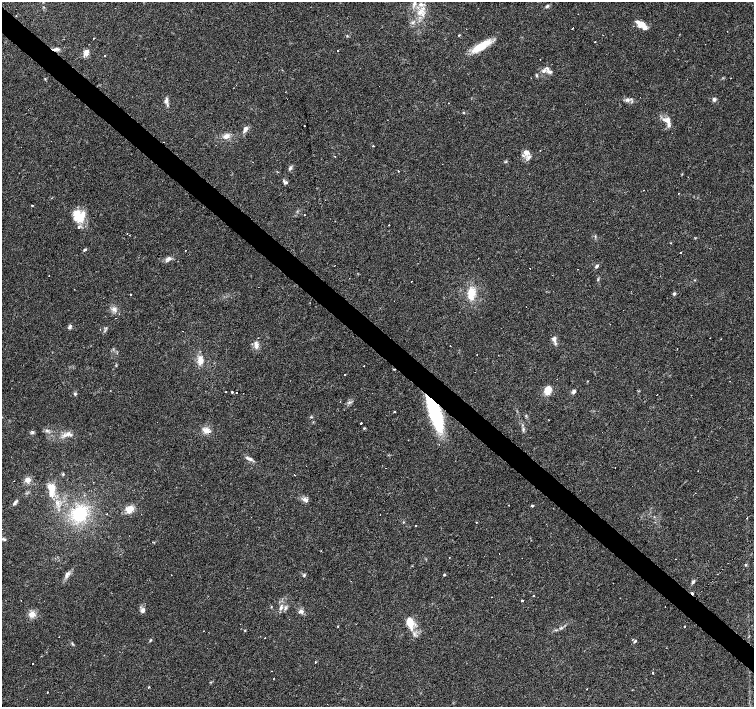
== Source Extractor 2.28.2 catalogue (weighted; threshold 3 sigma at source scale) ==
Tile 11 of 4 x 4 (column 3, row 3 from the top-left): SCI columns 3010-4512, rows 1637-3045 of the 6016 x 6022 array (HDU 1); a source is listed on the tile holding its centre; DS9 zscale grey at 2 x 2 block average (1 PNG px = mean of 2 x 2 image px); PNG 756 x 709 px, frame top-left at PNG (2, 2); no overlay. Shown black and unused: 4% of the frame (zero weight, under 3 of 4 exposures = <1% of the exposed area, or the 3 px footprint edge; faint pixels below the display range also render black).
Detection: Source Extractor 2.28.2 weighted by HDU 2 'WHT'; one run over the whole footprint, this tile lists its part. Background 0.038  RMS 0.0036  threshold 0.0164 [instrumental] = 3 sigma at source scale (4.5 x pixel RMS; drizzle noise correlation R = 1.50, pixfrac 1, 0.0396/0.0396 arcsec/px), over >= 5 px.
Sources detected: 148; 22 cosmic-ray / hot-pixel residue — not listed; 9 inside a brighter listed object's ellipse — not listed separately; the other 117 listed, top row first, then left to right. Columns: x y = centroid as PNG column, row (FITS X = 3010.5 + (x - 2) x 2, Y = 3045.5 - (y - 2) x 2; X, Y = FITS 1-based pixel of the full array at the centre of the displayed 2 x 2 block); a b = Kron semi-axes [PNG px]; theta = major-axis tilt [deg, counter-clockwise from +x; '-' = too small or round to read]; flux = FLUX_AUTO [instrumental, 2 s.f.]
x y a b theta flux
414 3 12 4 63 4.2
547 6 5 4 - 1.4
419 12 8 6 57 6.4
641 24 13 6 -20 6.4
572 28 2 2 - 2.3
459 35 3 2 - 0.6
93 38 3 2 - 0.6
481 46 26 7 33 20
56 49 10 3 2 3
337 51 2 2 - 0.96
86 52 7 5 85 5.6
105 56 2 2 - 1.6
547 69 8 4 -66 2.5
544 70 8 4 47 2.5
536 75 5 3 - 1
714 99 4 4 - 2.3
627 100 7 5 13 2.6
166 101 7 4 78 3.4
463 112 3 2 - 0.56
667 120 10 6 -2 5
304 125 2 2 - 0.37
245 129 9 5 61 3.1
226 136 9 6 20 4.4
373 146 2 2 - 0.97
526 152 8 6 -18 4.8
506 162 3 2 - 0.63
290 168 5 4 - 1.8
398 171 2 2 - 0.51
286 183 5 3 - 1.3
679 193 2 2 - 0.44
32 205 2 2 - 2.1
304 215 2 2 - 1.8
79 217 14 11 22 15
389 225 2 2 - 0.64
85 250 4 3 - 1.4
185 250 2 2 - 0.64
680 252 2 2 - 2.1
478 258 2 2 - 0.39
168 259 8 4 5 2.7
597 266 6 4 51 1.5
598 279 4 3 - 0.8
412 281 2 2 - 0.96
471 293 15 8 85 14
130 294 2 2 - 2.8
674 294 4 3 - 1.5
114 309 6 5 - 3.2
116 318 2 2 - 0.45
70 327 6 4 69 1.8
710 338 2 2 - 0.34
554 340 12 5 -71 3.7
256 345 8 5 88 4
450 346 2 2 - 3.2
477 354 2 2 - 0.57
201 360 11 7 -84 6.8
345 374 2 2 - 0.6
548 390 7 5 67 12
226 392 2 2 - 1.4
232 392 2 2 - 3.1
573 392 5 4 - 2
75 394 4 4 - 1.2
350 402 4 2 - 0.99
394 412 2 2 - 2.5
434 412 32 8 -71 100
526 416 3 3 - 0.75
311 417 4 2 - 0.71
361 423 2 2 - 8.6
364 428 3 3 - 0.74
523 429 3 3 - 1.1
47 430 5 2 - 1.2
206 430 8 6 -9 5.8
32 432 5 4 - 1.4
67 434 8 4 48 3
249 459 10 4 -22 2.7
63 474 3 3 - 0.8
27 480 5 5 - 5
51 488 12 7 -86 15
305 500 8 5 -34 3
15 503 8 3 53 2
508 505 2 2 - 0.31
129 509 8 7 - 8.6
79 514 20 17 52 40
106 514 2 2 - 0.49
403 522 3 2 - 0.5
477 522 2 2 - 1.2
4 539 4 3 - 1.1
499 553 2 2 - 0.24
449 557 2 2 - 0.3
676 559 2 2 - 0.65
745 565 3 3 - 0.84
67 574 8 5 52 3.1
304 575 4 3 - 1
444 575 2 2 - 1.3
693 582 6 3 52 1.7
692 593 4 2 - 1.3
533 596 2 2 - 0.66
522 601 2 2 - 2.3
280 608 9 4 82 3
285 608 5 3 - 1.5
142 611 6 5 - 2.8
301 611 7 5 11 2.8
32 614 7 6 - 6.1
410 622 8 4 -72 22
337 626 2 2 - 2.5
684 626 2 2 - 4.1
245 631 3 2 - 0.53
414 634 5 3 - 1.6
265 638 2 2 - 0.85
150 640 4 2 - 0.82
635 641 5 3 - 1.3
72 644 3 3 - 0.83
104 655 2 2 - 1.9
315 662 2 2 - 1.6
33 664 2 2 - 1.7
653 673 2 2 - 0.79
273 679 2 2 - 0.42
587 689 2 2 - 2
47 692 2 2 - 4.4
Overlapping masked pixels (flux is a lower limit): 3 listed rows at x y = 56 49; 434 412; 692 593
Isophote crosses this tile's border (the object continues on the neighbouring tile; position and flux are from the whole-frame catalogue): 1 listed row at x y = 414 3
Diffuse or blended objects may show on this block-average render without a row.